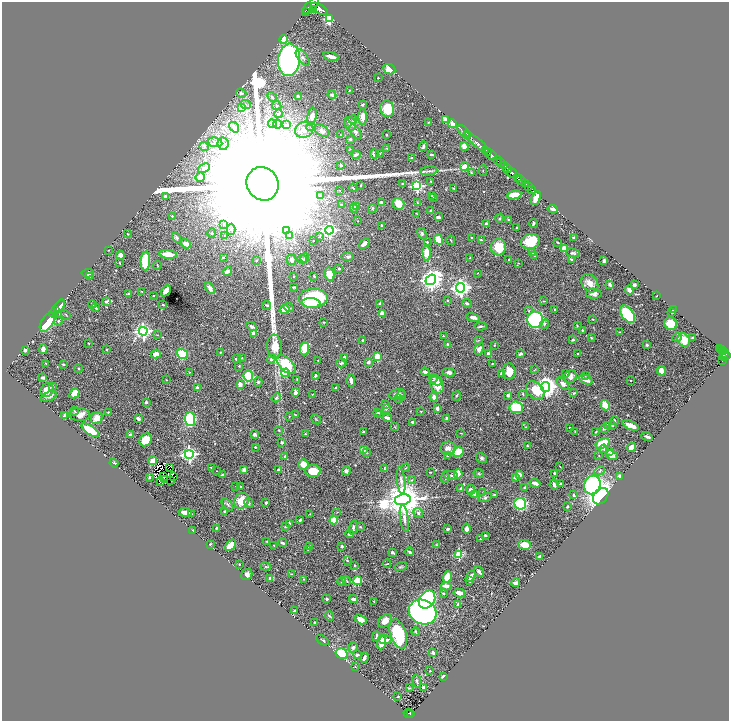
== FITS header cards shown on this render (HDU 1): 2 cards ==
NAXIS1  =                 1453
NAXIS2  =                 1438

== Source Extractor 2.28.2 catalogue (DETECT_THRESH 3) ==
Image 1453 x 1438 px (HDU 1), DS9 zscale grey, zoomed out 1/2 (1 PNG px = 2 x 2 image px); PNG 731 x 723 px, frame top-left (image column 1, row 1438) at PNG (2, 2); each listed source drawn as its Kron ellipse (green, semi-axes under 4 px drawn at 4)
Background 0.619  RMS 0.014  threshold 0.0431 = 3 sigma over >= 5 px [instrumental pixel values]
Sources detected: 595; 25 cannot appear on this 1/2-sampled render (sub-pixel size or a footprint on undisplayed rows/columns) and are neither listed nor drawn; of the other 570, the 500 brightest by FLUX_AUTO listed and drawn (70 fainter detections omitted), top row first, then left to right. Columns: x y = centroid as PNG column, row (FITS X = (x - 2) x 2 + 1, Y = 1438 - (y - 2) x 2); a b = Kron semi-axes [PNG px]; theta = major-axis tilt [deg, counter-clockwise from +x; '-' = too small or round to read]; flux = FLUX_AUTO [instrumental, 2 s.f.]
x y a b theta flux
311 6 10 4 46 4300
319 9 9 4 -30 3600
314 10 4 2 - 530
305 12 2 1 - 300
329 18 3 3 - 220
283 39 4 4 - 59
331 56 8 3 -15 15
303 57 9 5 -52 9.3
289 60 16 11 84 680
389 69 6 5 - 25
378 77 2 2 - 2
349 90 2 1 - 1.5
241 93 5 4 - 7.7
332 95 4 4 - 7.9
272 97 6 4 -47 5.2
299 97 4 3 - 8
245 104 5 3 - 5.5
363 105 4 3 - 3.5
277 106 5 3 - 3.7
241 108 3 2 - 36
387 109 8 7 - 70
279 114 4 2 - 2.5
312 117 9 4 79 20
363 117 8 4 89 17
353 119 4 3 - 3.1
445 119 4 3 - 30
429 122 3 2 - 1.4
272 124 4 2 - 2.8
277 124 4 3 - 3.5
287 124 3 2 - 2.2
350 124 7 5 -68 15
452 124 4 3 - 16
234 127 6 4 -55 8.8
311 127 4 4 - 4.5
304 130 9 8 - 25
322 131 8 5 -27 10
463 131 7 3 -41 5.4
355 132 8 4 -58 8.2
341 135 3 2 - 1.5
386 135 2 2 - 1.7
468 135 2 1 - 12
350 139 3 2 - 5.3
215 142 7 5 -9 10
477 142 15 1 -40 200
223 144 6 5 - 10
423 146 5 3 - 5.6
464 146 4 3 - 26
204 147 5 2 - 2.8
387 148 4 2 - 2.6
350 149 4 2 - 1.6
485 150 3 2 - 720
487 151 2 1 - 260
374 154 4 3 - 6.9
380 154 2 2 - 1.4
356 155 4 2 - 9.1
431 155 3 2 - 4.6
491 155 7 2 -37 1200
412 158 3 3 - 2.5
498 160 4 1 - 160
501 163 4 1 - 430
341 165 2 2 - 4.7
464 166 4 4 - 21
505 166 3 1 - 290
204 168 6 4 24 5.9
508 169 4 2 - 420
429 171 8 3 6 6.3
483 171 5 2 - 1.9
471 173 4 3 - 2.6
512 173 5 2 - 1600
200 177 5 4 - 5.3
517 177 3 2 - 270
521 180 5 2 - 1100
431 181 3 2 - 1.4
403 183 3 2 - 2.8
525 183 3 1 - 220
262 184 17 15 -59 520000
361 185 3 2 - 1.7
417 186 4 4 - 390
529 186 2 1 - 71
353 188 4 2 - 2.4
454 188 4 2 - 1.9
532 189 2 1 - 53
340 190 3 2 - 1.6
432 195 2 2 - 1.8
514 195 7 4 9 68
321 196 4 3 - 3.4
165 197 2 2 - 12
434 198 2 2 - 1.8
536 198 7 3 66 40
381 203 3 2 - 15
418 203 4 2 - 1.8
398 204 6 5 - 47
341 205 4 3 - 2.4
356 207 3 3 - 10
354 208 4 3 - 5.5
372 208 5 3 - 2.9
553 209 5 3 - 11
431 211 2 2 - 11
416 214 3 1 - 1.3
172 216 2 2 - 3.7
438 217 3 2 - 7.9
500 218 4 4 - 3.4
509 220 3 3 - 5.4
358 221 2 1 - 1.3
534 223 4 2 - 4.9
486 224 4 3 - 4.7
224 225 4 3 - 3
381 225 2 2 - 3.2
517 228 3 3 - 2.1
231 229 5 3 - 5.2
287 230 4 2 - 3
329 230 4 4 - 580
212 233 4 4 - 3.4
422 233 6 3 -59 4.6
128 234 2 2 - 2
225 235 2 2 - 1.6
290 236 3 3 - 2.9
320 236 3 3 - 2.6
176 237 5 3 - 4.2
472 238 3 2 - 3.5
574 238 3 3 - 4.9
438 240 5 4 - 51
451 240 5 2 - 2.3
481 240 3 3 - 3.8
313 241 2 2 - 1.6
530 241 9 7 18 69
427 242 3 2 - 2.9
557 242 3 2 - 2.5
186 244 5 4 - 16
364 244 6 3 40 12
498 247 8 7 - 70
564 249 4 4 - 27
109 250 2 2 - 1.4
427 253 7 4 -84 56
533 253 4 3 - 7
573 253 7 4 -13 4.7
168 254 9 4 -6 42
120 255 4 4 - 11
534 256 2 2 - 1.6
223 257 3 2 - 1.7
348 257 6 4 0 6
305 258 4 3 - 2.4
470 258 3 2 - 1.4
302 259 5 3 - 3.7
509 259 2 2 - 2.1
257 260 3 2 - 1.6
291 260 5 5 - 7.6
572 260 4 2 - 4.2
145 261 9 4 87 110
604 261 4 3 - 5.6
120 263 3 2 - 1.9
518 263 3 2 - 1.3
157 265 4 2 - 1.8
339 268 3 3 - 3.5
227 271 4 3 - 13
88 273 6 3 3 18
478 273 2 2 - 1.3
329 274 6 5 - 40
293 276 2 2 - 1.5
314 276 2 2 - 2.6
89 277 4 3 - 4
431 280 5 5 - 1900
590 283 10 7 -52 25
610 285 3 2 - 14
634 285 3 3 - 10
294 287 4 3 - 2.3
210 288 6 3 -60 12
460 288 4 4 - 1300
629 290 4 3 - 18
166 291 6 3 58 14
142 292 3 2 - 1.9
129 293 3 3 - 3.4
594 294 8 5 -2 11
153 296 2 2 - 1.6
656 296 2 1 - 1.5
313 298 14 9 1 210
448 301 3 2 - 1.5
544 301 4 3 - 2.1
106 302 4 3 - 7
311 303 9 5 -5 91
467 303 4 3 - 3.8
92 304 4 2 - 2.7
380 304 3 2 - 7.8
163 305 2 2 - 2.9
267 305 4 2 - 4.3
59 306 7 3 53 26
289 307 5 3 - 3.4
96 308 3 3 - 2.4
555 309 3 3 - 2.1
56 310 4 3 - 9.2
284 310 5 4 - 37
673 310 2 2 - 2.1
529 311 3 3 - 2.6
672 312 2 2 - 2.3
54 313 4 3 - 2.3
382 313 4 3 - 14
627 314 10 6 -53 230
66 315 5 2 - 2.1
473 317 6 3 -14 14
593 319 2 2 - 1.3
535 320 8 8 - 580
58 321 4 3 - 3.7
47 322 10 5 57 99
324 322 3 2 - 2.4
544 324 5 3 - 3.8
671 324 7 5 -40 71
577 325 3 2 - 2.1
252 326 5 3 - 8.5
481 326 6 3 5 4.4
582 330 2 2 - 2.5
143 331 4 4 - 800
619 332 3 2 - 1.4
254 333 4 4 - 16
157 335 3 2 - 1.6
443 336 2 2 - 2.2
591 338 4 2 - 2
677 338 5 4 - 4.7
692 338 3 2 - 3
363 340 2 2 - 2.8
478 340 3 2 - 1.5
573 340 4 3 - 3.6
684 340 7 6 - 42
88 343 2 2 - 2.3
447 344 3 3 - 4.1
494 345 3 2 - 1.9
647 345 3 2 - 4.7
275 347 12 7 -85 43
43 349 5 4 - 16
304 349 6 4 88 46
479 349 6 4 58 10
719 349 2 1 - 110
721 349 2 2 - 150
25 350 2 2 - 8.6
107 350 2 2 - 2.9
723 351 2 1 - 100
220 352 4 3 - 2
156 354 5 3 - 27
182 354 6 4 -33 110
488 354 3 3 - 8.8
520 354 3 3 - 8.8
578 354 2 2 - 4.3
724 355 6 2 73 560
726 355 4 2 - 520
377 356 4 3 - 35
344 357 3 2 - 5.6
242 358 2 2 - 1.4
236 359 3 2 - 5.5
271 359 5 4 - 7.3
318 360 3 2 - 1.6
722 361 3 2 - 58
368 362 3 2 - 8.2
46 363 4 3 - 1.8
341 363 5 3 - 5.3
492 363 2 2 - 1.8
63 364 4 3 - 3.7
286 364 12 6 -45 110
239 366 2 2 - 1.8
78 368 4 3 - 2.5
534 370 4 3 - 1.9
509 371 8 6 87 32
661 371 5 3 - 31
189 372 3 2 - 1.5
425 372 4 3 - 9
449 372 6 4 -4 11
286 373 4 4 - 80
501 373 4 2 - 2.9
566 373 3 2 - 2.1
315 375 4 3 - 4.7
585 375 4 2 - 1.8
248 376 5 5 - 93
43 377 3 2 - 6.1
570 377 7 6 - 13
433 378 4 3 - 2.5
297 379 3 2 - 1.3
166 380 2 2 - 1.5
437 380 6 5 - 8.1
586 380 7 3 -25 27
351 381 7 3 -83 11
631 381 2 1 - 1.6
258 382 4 3 - 4.6
240 384 3 3 - 17
563 384 7 4 -44 11
437 385 9 6 -61 40
53 386 3 2 - 4.6
197 387 3 3 - 6.9
545 387 5 5 - 1900
336 388 2 2 - 6.3
47 390 7 6 - 36
535 390 10 7 -44 56
295 392 4 3 - 13
74 393 5 4 - 30
574 393 3 2 - 3.8
312 394 3 2 - 1.4
397 394 8 5 14 12
523 394 3 2 - 2.2
402 395 5 4 - 3.8
508 395 4 3 - 10
49 396 8 4 21 11
456 396 5 3 - 2.7
434 397 4 3 - 16
276 398 5 3 - 4
399 398 4 3 - 2.7
146 402 2 2 - 15
385 405 3 3 - 3.3
605 405 5 3 - 47
516 407 6 6 - 98
386 408 2 2 - 22
437 408 4 2 - 12
74 411 4 3 - 2
421 411 2 2 - 1.5
108 412 3 3 - 1.7
377 413 3 2 - 2.2
380 413 2 2 - 2
79 414 10 6 -1 21
296 415 3 2 - 2.1
65 416 4 2 - 15
289 416 2 2 - 1.4
97 418 6 5 - 36
387 418 4 3 - 11
447 418 3 3 - 7.1
138 419 3 3 - 10
190 419 7 5 -87 200
316 419 5 2 - 2
615 421 4 2 - 2
413 422 4 2 - 4.7
607 425 3 3 - 3.2
612 425 3 3 - 2.4
630 425 8 3 -23 19
395 427 3 2 - 1.7
526 427 3 2 - 2.1
570 427 2 2 - 4
604 428 3 3 - 8.5
90 430 10 4 -34 88
279 430 3 3 - 2.3
575 431 3 2 - 1.3
363 432 3 2 - 4
596 432 3 2 - 1.7
461 433 2 2 - 1.7
255 434 4 4 - 5
305 434 3 2 - 1.4
130 435 3 3 - 7
647 436 6 2 -17 5.6
146 440 7 5 51 45
282 443 3 3 - 3.2
603 443 7 5 30 86
527 446 3 2 - 2.9
255 447 2 2 - 2.7
631 447 5 3 - 12
448 448 8 6 7 17
604 449 4 4 - 4.4
363 450 3 2 - 28
609 451 3 3 - 2.4
458 452 5 4 - 55
367 453 3 2 - 3.1
189 454 4 4 - 730
612 455 6 4 -24 13
285 456 3 2 - 7.5
447 456 4 2 - 1.8
599 456 3 2 - 1.4
481 458 6 4 -34 5.5
153 460 5 3 - 22
114 463 4 2 - 2.5
303 464 5 5 - 30
560 466 4 1 - 1.4
170 467 3 2 - 1.5
211 467 4 2 - 1.8
384 468 3 2 - 1.8
406 468 4 2 - 2
244 470 3 3 - 11
278 470 3 3 - 7.8
217 471 2 1 - 1.3
313 471 8 6 -1 46
346 471 4 4 - 7.8
599 471 5 3 - 3.5
430 472 3 2 - 1.7
554 473 3 2 - 5.2
458 474 4 3 - 35
479 474 5 3 - 4
222 475 3 2 - 7.3
451 475 7 3 -8 6.1
519 475 3 3 - 15
173 476 2 1 - 1.5
620 476 3 3 - 7
149 477 2 2 - 2.9
164 477 2 1 - 1.6
445 477 5 2 - 2.2
515 477 3 3 - 6.7
165 480 2 1 - 1.8
411 480 3 2 - 1.8
171 481 2 1 - 1.4
401 481 13 3 -83 11
161 482 2 1 - 1.7
535 483 5 3 - 9.4
561 484 3 3 - 8.5
554 485 5 2 - 6.9
592 485 9 8 - 550
236 486 3 2 - 1.5
240 487 2 2 - 4.1
461 488 4 2 - 4.9
525 488 3 3 - 5.7
471 490 5 4 - 7.2
483 493 4 2 - 1.7
475 495 4 3 - 17
494 495 2 2 - 3.2
573 495 4 3 - 3.8
601 496 9 6 50 1300
485 498 6 4 17 5.7
403 500 8 5 11 8600
242 501 8 7 - 49
249 503 5 3 - 4.7
266 503 3 2 - 4.7
227 504 7 4 -48 6.6
520 504 6 5 - 240
567 506 3 2 - 5.7
225 511 4 3 - 4.7
185 512 7 3 -7 20
337 512 3 2 - 1.7
418 513 5 4 - 6.3
191 514 2 1 - 1.5
310 514 4 3 - 1.7
404 519 13 4 -82 13
300 520 4 3 - 4.7
334 520 4 3 - 56
289 523 4 3 - 3.6
285 526 3 3 - 3.1
353 527 7 4 74 7.5
360 527 4 3 - 2.7
216 528 3 2 - 3.2
448 529 3 2 - 6.1
467 529 5 3 - 10
193 530 3 1 - 2
349 534 4 3 - 9.1
485 535 3 2 - 4
481 539 2 2 - 1.4
267 542 3 2 - 2.6
283 543 4 3 - 7.6
210 544 2 2 - 1.8
230 545 7 3 50 55
274 545 3 2 - 2.1
437 545 3 2 - 1.9
524 545 6 5 - 34
342 546 3 2 - 4.5
310 547 3 3 - 7
307 549 4 3 - 2.9
392 552 3 2 - 6.1
410 552 4 2 - 5.6
459 554 3 3 - 150
539 557 3 2 - 7.6
347 561 3 2 - 2.2
239 564 2 2 - 1.4
387 564 4 2 - 2.1
354 565 2 2 - 3.2
266 567 5 3 - 3.9
401 567 6 3 16 3.7
479 571 6 3 -52 8.1
291 574 3 2 - 1.8
247 575 6 5 - 8.9
470 576 6 4 56 8.9
448 577 5 4 - 44
270 578 4 3 - 4.5
304 579 3 2 - 1.3
470 580 2 2 - 9.8
347 581 5 2 - 2.4
358 581 4 3 - 120
342 582 4 4 - 3.8
516 583 4 3 - 8
446 586 5 3 - 16
444 593 3 3 - 2.4
459 593 6 3 -14 24
327 599 3 3 - 3.7
354 599 4 3 - 8.8
427 600 9 7 53 510
374 602 3 1 - 2.1
458 605 3 2 - 4.9
294 611 2 2 - 3.3
423 612 14 12 -27 1300
329 616 5 3 - 2.9
361 619 6 4 -31 31
385 621 8 5 45 21
315 622 2 2 - 3.1
416 632 4 2 - 2.1
398 634 15 8 -72 130
376 636 5 2 - 4.7
323 640 7 2 -33 3.3
385 640 6 3 5 17
382 642 8 4 79 40
353 647 5 5 - 5.6
433 653 4 3 - 11
342 654 6 5 - 95
357 655 3 2 - 5.6
364 658 5 2 - 10
355 667 3 2 - 1.7
430 671 2 2 - 2
443 676 3 2 - 7.6
417 681 7 3 -79 6.2
423 687 3 2 - 11
409 688 3 3 - 1.8
398 696 2 2 - 1.6
408 713 5 2 - 130
410 714 2 2 - 99
At the frame edge (FLAGS 8, measured only in part): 1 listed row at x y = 311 6
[70 fainter detections neither listed nor drawn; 25 sub-pixel or undisplayed-footprint detections neither listed nor drawn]